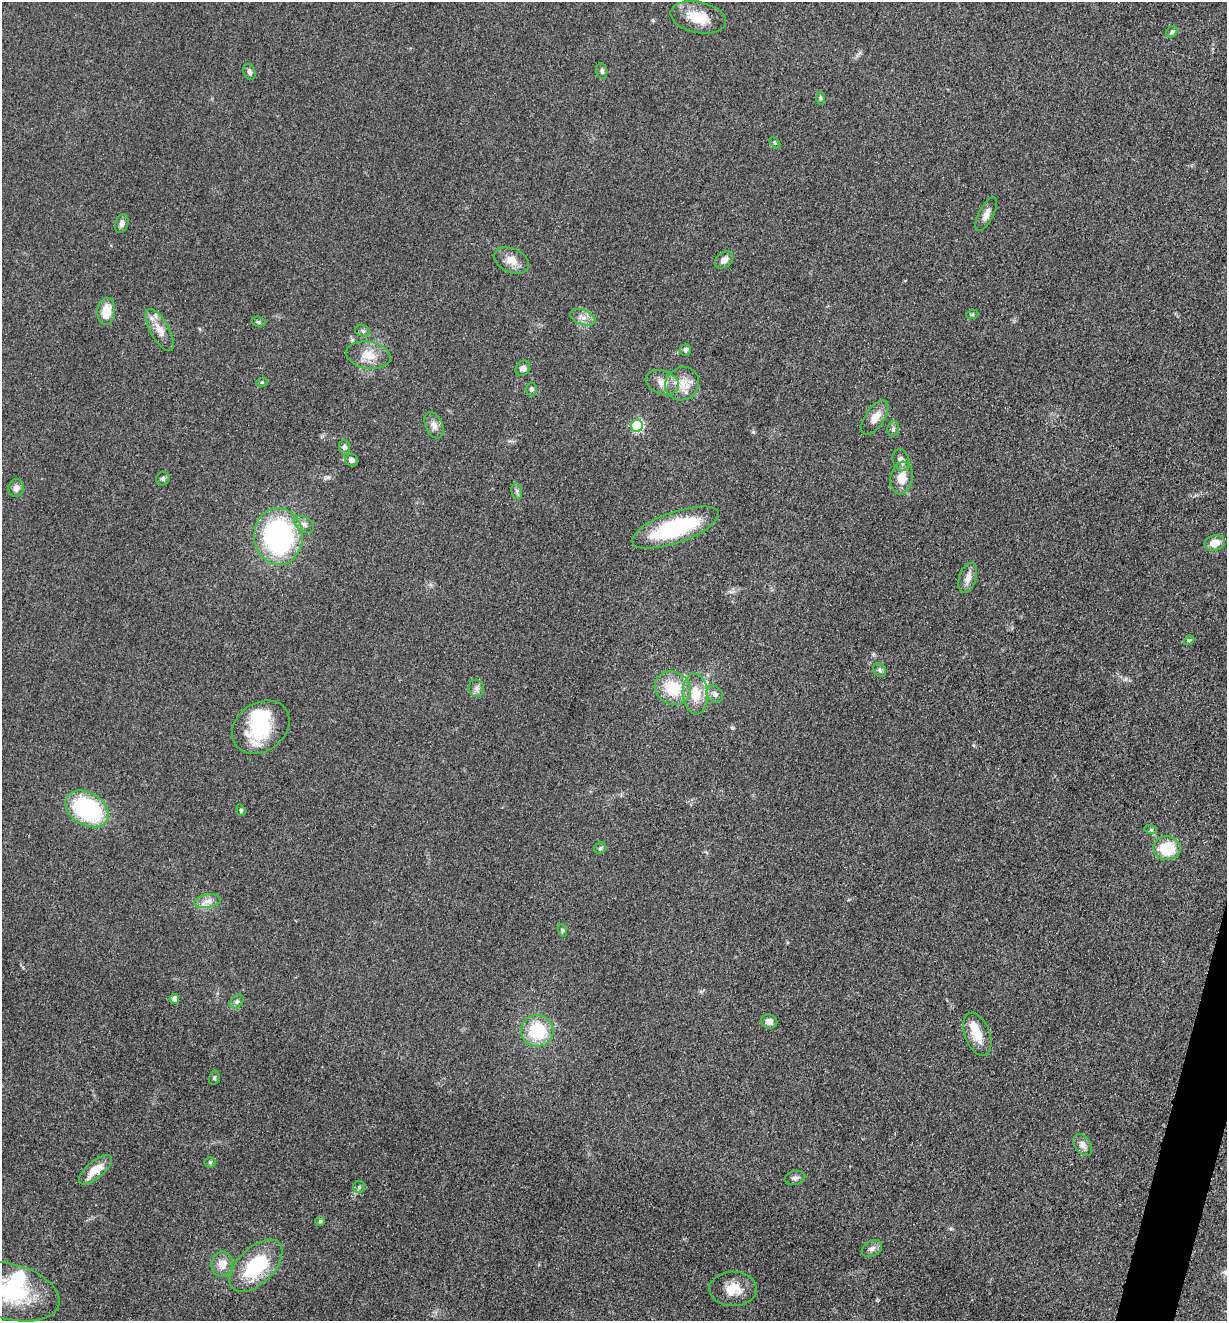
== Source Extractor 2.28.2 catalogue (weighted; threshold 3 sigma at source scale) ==
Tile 6 of 4 x 4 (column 2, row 2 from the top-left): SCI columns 1491-2715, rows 2648-3966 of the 5307 x 5292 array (HDU 1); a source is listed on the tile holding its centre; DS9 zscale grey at full resolution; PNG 1229 x 1323 px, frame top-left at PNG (2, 2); each listed source drawn as its Kron ellipse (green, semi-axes under 4 px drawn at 4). Shown black and unused: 1% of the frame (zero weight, under 3 of 5 exposures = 1% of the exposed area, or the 3 px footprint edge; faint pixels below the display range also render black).
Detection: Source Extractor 2.28.2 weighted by HDU 2 'WHT'; one run over the whole footprint, this tile lists its part. Background 0.05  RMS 0.0056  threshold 0.025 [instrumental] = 3 sigma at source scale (4.5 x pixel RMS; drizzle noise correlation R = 1.50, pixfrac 1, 0.05/0.05 arcsec/px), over >= 5 px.
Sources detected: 78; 3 inside a brighter object's white glare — neither listed nor drawn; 5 inside a brighter listed object's ellipse — not listed separately; the other 70 listed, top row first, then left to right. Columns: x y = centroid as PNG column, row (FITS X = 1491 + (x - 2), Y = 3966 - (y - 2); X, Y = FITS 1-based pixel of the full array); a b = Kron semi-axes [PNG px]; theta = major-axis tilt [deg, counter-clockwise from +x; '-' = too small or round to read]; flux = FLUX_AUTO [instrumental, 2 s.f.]
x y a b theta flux
698 17 28 15 -12 15
1172 32 6 5 - 0.98
602 71 8 5 -81 1.3
249 72 8 6 -72 1.8
820 98 7 4 -89 0.88
775 143 6 4 -45 0.77
986 214 19 7 63 4.1
122 224 9 6 71 2.2
512 260 18 12 -26 6.4
724 260 10 7 37 3.4
106 311 13 9 85 10
972 315 6 4 19 0.7
583 317 13 7 -20 3.6
259 322 7 5 -16 1
160 330 23 9 -60 6.6
363 331 7 5 -17 1.2
686 350 6 5 - 1.5
368 355 22 13 -9 9.2
523 368 8 6 49 2.3
262 382 6 4 18 0.68
662 382 17 11 -19 6.2
682 384 17 16 - 9.1
531 389 6 5 - 1.5
875 418 20 9 57 6.5
434 425 14 8 -67 3.3
637 426 6 6 - 58
893 429 8 5 76 1.4
344 447 7 5 -89 1.3
352 460 6 6 - 1.9
901 460 11 8 -70 3.1
902 478 16 11 82 8.7
163 479 7 6 - 1.5
16 488 9 8 - 3
517 491 8 5 -82 1.3
304 524 11 7 -33 2.5
675 528 46 15 19 56
278 536 28 24 -85 100
1215 543 10 7 12 6.8
968 578 15 8 73 4.4
1189 640 5 4 - 0.8
880 670 7 6 - 1.4
476 688 9 7 -74 2.1
673 688 18 16 -29 19
695 694 20 12 -85 12
715 694 9 7 -46 2.3
261 727 31 24 36 34
87 809 23 16 -31 57
241 810 6 4 -70 0.79
1151 830 6 4 -18 0.77
600 848 6 5 - 0.98
1167 848 13 12 - 20
207 901 13 6 10 3.6
562 930 6 4 -71 0.86
174 999 5 5 - 2.8
237 1002 8 5 49 1.4
769 1022 8 7 - 3.7
537 1031 16 15 - 28
977 1034 22 12 -69 11
214 1078 7 5 75 1
1083 1145 12 8 -54 2.9
210 1162 5 5 - 0.81
95 1170 20 8 40 9.8
795 1178 10 7 15 1.9
359 1187 6 6 - 1
320 1221 5 5 - 0.91
872 1249 11 7 31 2.3
222 1264 12 10 81 6.5
256 1266 32 18 45 38
733 1289 23 17 0 10
11 1292 50 27 -15 47
Isophote crosses this tile's border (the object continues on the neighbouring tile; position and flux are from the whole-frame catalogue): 1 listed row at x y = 11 1292